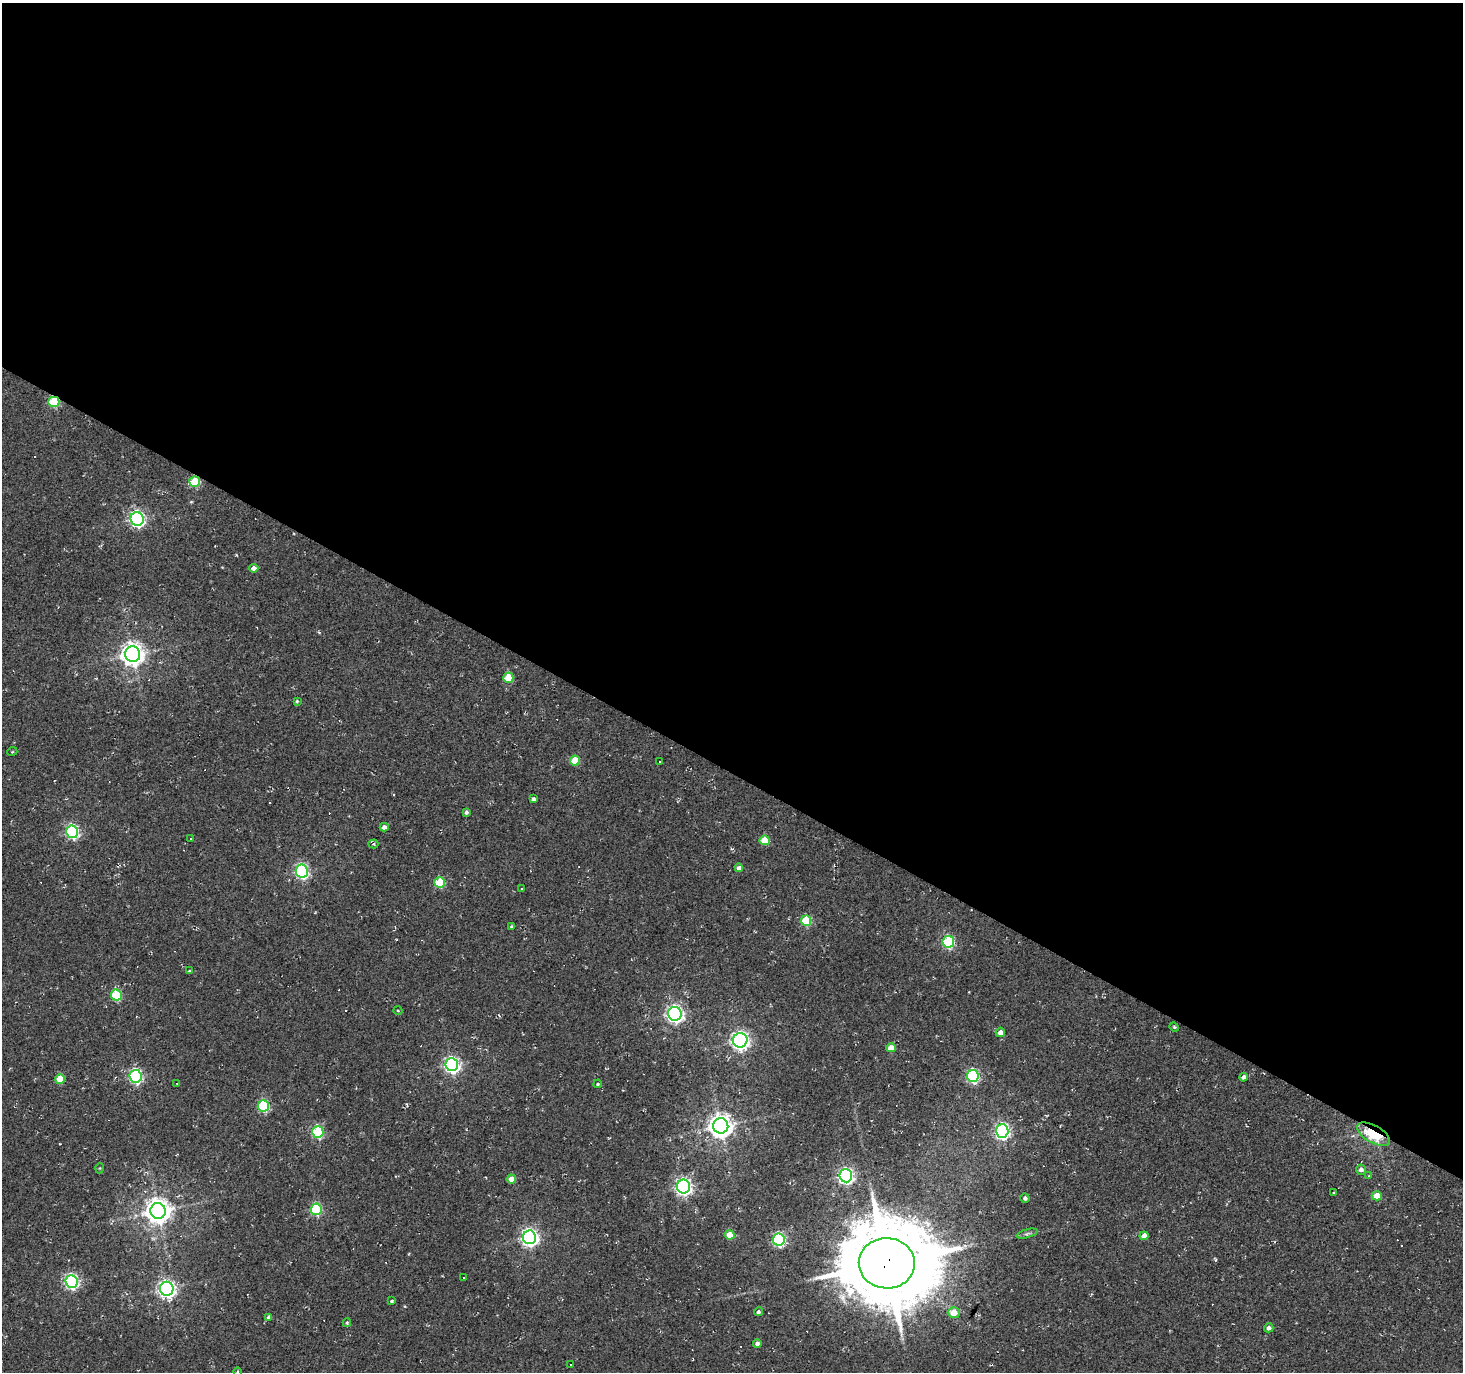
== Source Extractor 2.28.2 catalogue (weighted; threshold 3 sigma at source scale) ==
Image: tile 3 of 4 x 4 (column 3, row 1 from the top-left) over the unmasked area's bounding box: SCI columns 2925-4385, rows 4303-5672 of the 5853 x 5930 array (HDU 1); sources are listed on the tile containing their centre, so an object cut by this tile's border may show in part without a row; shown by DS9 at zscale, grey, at full resolution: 1 PNG px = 1 image px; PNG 1465 x 1374 px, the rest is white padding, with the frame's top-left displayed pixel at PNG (2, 3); every listed detection drawn as its Kron ellipse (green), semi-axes under 4 PNG px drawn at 4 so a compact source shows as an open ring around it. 56% of this frame is shown black and not used: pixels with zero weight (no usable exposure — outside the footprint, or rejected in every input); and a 3 px margin inside the footprint's outer edge (the drizzle kernel's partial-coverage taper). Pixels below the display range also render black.
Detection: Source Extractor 2.28.2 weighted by HDU 2 'WHT'; one run over the whole footprint, this tile lists its part. Background 0.0019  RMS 0.0051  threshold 0.0231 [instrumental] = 3 sigma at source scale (4.5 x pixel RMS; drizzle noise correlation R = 1.50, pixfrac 1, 0.0396/0.0396 arcsec/px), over >= 5 px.
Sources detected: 95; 22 cosmic-ray / hot-pixel residue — neither listed nor drawn; the other 73 listed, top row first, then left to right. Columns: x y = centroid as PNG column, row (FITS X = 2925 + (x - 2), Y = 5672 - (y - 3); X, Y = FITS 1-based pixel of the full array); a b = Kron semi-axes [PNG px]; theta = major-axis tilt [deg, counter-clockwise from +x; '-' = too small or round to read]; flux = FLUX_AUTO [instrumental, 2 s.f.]
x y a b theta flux
54 402 5 5 - 32
195 482 5 5 - 24
137 519 7 6 - 130
254 568 4 4 - 2.8
133 654 8 7 - 410
508 678 5 5 - 16
297 701 4 4 - 0.71
12 752 5 3 - 0.41
575 761 5 5 - 13
660 762 3 3 - 1.2
534 799 4 3 - 1.4
466 812 4 3 - 1.3
384 827 4 4 - 2.6
72 832 6 6 - 85
190 838 3 3 - 1.5
765 840 5 5 - 14
373 844 5 4 - 0.77
739 868 4 4 - 2.5
302 871 6 6 - 100
440 882 5 5 - 23
522 889 3 2 - 0.36
806 921 5 5 - 24
511 927 4 4 - 0.77
948 942 6 6 - 47
189 971 3 3 - 0.51
116 995 5 5 - 32
398 1011 4 3 - 0.46
675 1014 7 6 - 180
1174 1027 5 4 - 0.62
1000 1032 5 4 - 3.6
740 1040 7 7 - 210
891 1048 5 4 - 6.7
452 1065 6 6 - 140
136 1076 6 6 - 84
973 1076 6 6 - 73
1244 1077 4 4 - 1.8
60 1079 5 5 - 11
177 1083 3 2 - 0.33
598 1084 4 3 - 0.62
263 1106 5 5 - 47
721 1126 7 7 - 470
1002 1131 6 6 - 110
318 1132 6 5 - 52
1373 1134 18 8 -29 33
100 1168 5 3 - 0.45
1361 1170 5 5 - 2.1
846 1176 6 6 - 130
1369 1176 3 3 - 0.41
511 1179 4 4 - 6.5
683 1187 7 6 - 170
1334 1193 3 3 - 0.6
1377 1196 5 4 - 9
1025 1198 5 4 - 1.2
316 1209 5 5 - 44
158 1211 8 8 - 590
1027 1234 11 3 15 1.2
730 1235 5 4 - 11
1144 1236 4 4 - 5.1
529 1237 7 6 - 180
779 1240 6 6 - 78
887 1263 28 25 -2 7200
464 1278 2 2 - 0.41
71 1281 6 6 - 110
167 1289 7 7 - 200
392 1301 4 3 - 0.75
758 1312 4 4 - 1.1
954 1313 6 5 - 7.3
269 1317 4 4 - 1.9
347 1323 4 3 - 0.61
1269 1328 5 4 - 1.9
757 1343 4 4 - 1.8
571 1365 3 2 - 0.66
237 1372 4 3 - 0.51
Overlapping masked pixels (flux is a lower limit): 4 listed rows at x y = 54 402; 195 482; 1373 1134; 887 1263
Isophote crosses this tile's border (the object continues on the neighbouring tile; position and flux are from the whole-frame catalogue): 1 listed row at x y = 237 1372